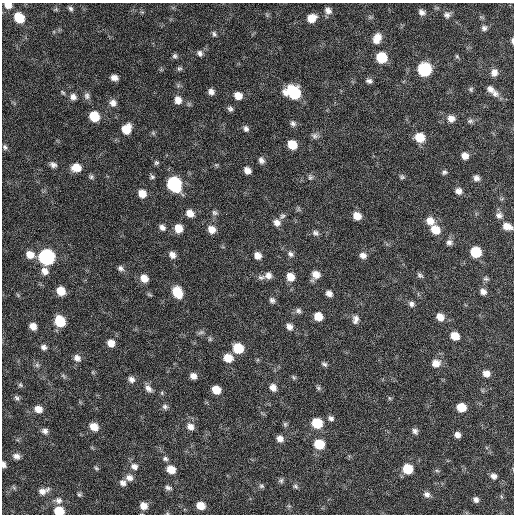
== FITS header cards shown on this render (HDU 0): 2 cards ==
NAXIS1  =                  512 / Axis length
NAXIS2  =                  512 / Axis length

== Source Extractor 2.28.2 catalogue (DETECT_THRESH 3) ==
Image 512 x 512 px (HDU 0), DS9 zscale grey, 1 PNG px = 1 image px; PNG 516 x 516 px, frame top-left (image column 1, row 512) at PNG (2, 3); no overlay
Background 62.2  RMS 8.5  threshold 25.6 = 3 sigma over >= 5 px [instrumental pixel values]
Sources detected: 165; all 165 listed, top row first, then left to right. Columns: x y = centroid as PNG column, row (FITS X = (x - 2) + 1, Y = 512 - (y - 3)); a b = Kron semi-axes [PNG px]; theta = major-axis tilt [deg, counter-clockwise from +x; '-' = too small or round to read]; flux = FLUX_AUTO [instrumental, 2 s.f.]
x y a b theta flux
8 5 7 5 -15 4300
70 8 7 5 -45 1300
328 10 9 8 - 2900
422 12 7 6 - 2300
447 15 8 8 - 2200
19 18 8 7 - 14000
311 18 9 7 24 7100
484 28 7 7 - 1800
214 34 7 5 -80 1300
378 36 10 9 - 4200
376 40 11 8 17 4500
512 41 7 3 -89 1100
200 53 8 6 -48 1900
175 56 6 6 - 1300
457 56 6 4 -47 820
381 57 8 7 - 20000
179 68 7 6 - 1100
424 69 8 8 - 61000
494 72 9 8 - 3400
114 78 8 6 -14 3100
369 81 7 6 - 1700
471 89 6 6 - 1000
490 89 9 7 -49 2700
63 92 8 4 -41 1000
211 92 7 6 - 2700
293 92 11 9 -25 40000
495 94 10 9 - 3300
87 96 10 7 -85 2100
238 96 7 7 - 5800
73 97 9 8 - 2800
178 100 9 8 - 4300
113 103 9 8 - 3200
230 109 7 6 - 1600
94 116 8 7 - 16000
451 118 9 8 - 4000
470 121 9 6 10 1500
293 123 8 6 -53 1700
126 129 9 8 - 10000
246 129 7 6 - 1800
153 133 5 5 - 900
315 136 9 7 -1 1900
419 137 9 8 - 12000
292 145 8 7 - 11000
5 147 7 6 - 1400
465 156 7 6 - 3900
261 160 8 7 - 2100
156 163 6 6 - 1100
53 165 8 6 -22 2000
216 165 6 4 18 660
76 168 9 8 - 7800
247 170 7 6 - 3700
444 172 7 5 37 1200
91 177 7 6 - 1200
152 177 6 6 - 1200
310 177 7 6 - 1300
402 177 7 6 - 1100
476 178 7 7 - 2200
174 184 10 8 -55 79000
458 191 7 7 - 3000
142 194 8 7 - 6200
190 213 8 7 - 5100
215 213 8 6 -25 1500
226 214 2 2 - 4600
499 215 9 7 -13 2500
282 216 8 6 43 1500
357 216 8 7 - 6000
430 221 10 9 - 5500
277 222 9 8 - 3400
507 226 10 7 -16 5200
162 227 8 6 -40 2300
178 228 8 7 - 7100
211 229 9 8 - 5200
435 230 10 8 -40 8800
315 233 9 7 -31 1700
449 242 8 8 - 2300
476 252 8 7 - 21000
30 254 9 8 - 5800
290 254 9 7 -39 1900
172 255 8 6 -55 3200
258 255 7 6 - 4400
363 255 8 7 - 2900
46 257 9 8 - 130000
120 268 8 7 - 1800
45 271 9 8 - 3800
268 275 8 8 - 3200
316 275 9 7 56 4900
420 275 8 6 -33 1400
261 277 11 7 8 2100
290 277 8 7 - 6300
144 278 9 7 -42 5500
486 279 8 5 -15 1200
61 291 8 7 - 8800
177 292 9 7 -60 17000
483 292 8 7 - 2700
329 293 7 6 - 2800
149 295 8 3 -19 770
272 300 8 6 -52 1700
411 304 7 7 - 1900
298 311 8 7 - 1700
318 316 7 7 - 7900
440 317 8 7 - 5400
355 319 10 7 83 2800
60 321 8 7 - 19000
33 326 6 6 - 4300
289 327 8 7 - 2900
201 332 10 5 14 1400
455 336 8 7 - 7500
210 339 6 5 - 900
111 343 8 7 - 5000
43 347 7 6 - 1900
238 348 8 7 - 16000
77 358 9 7 -40 2900
228 358 8 7 - 8500
436 363 10 8 9 5100
324 364 8 5 -30 1400
37 365 7 6 - 1300
486 373 8 7 - 3600
63 376 9 3 -46 890
193 376 6 5 - 3100
294 377 7 5 -36 910
131 379 8 6 -45 2500
20 385 6 5 - 940
273 387 8 7 - 3700
148 388 11 7 -49 2800
318 388 7 5 -48 1100
216 390 7 6 - 8200
162 393 6 4 -73 670
17 398 9 6 -40 1300
389 398 6 3 -71 750
165 406 8 7 - 1600
461 407 7 7 - 11000
38 409 8 7 - 4900
331 418 8 6 -22 1700
317 423 8 7 - 18000
285 424 7 5 -89 1100
94 427 8 7 - 6200
190 427 9 7 -45 3800
45 431 8 7 - 2100
415 431 8 6 -47 1900
457 435 6 6 - 2600
280 439 8 7 - 3500
319 444 8 7 - 15000
16 456 8 6 -22 2600
165 459 7 6 - 1400
3 465 6 4 -76 2100
134 466 9 8 - 2700
96 468 6 4 -36 830
171 469 8 7 - 7100
408 469 8 7 - 16000
437 471 6 4 -19 860
494 476 8 7 - 2600
129 477 9 8 - 3400
281 480 7 7 - 1200
123 483 8 7 - 2400
261 486 7 5 -15 1100
295 486 7 5 -34 1200
168 488 9 5 -13 1600
43 491 13 7 19 3700
79 494 6 5 - 960
427 494 8 7 - 2500
476 499 7 6 - 2000
58 500 11 9 -10 2900
143 506 8 7 - 4700
200 506 7 6 - 6900
59 511 7 6 - 14000
At the frame edge (FLAGS 8, measured only in part): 4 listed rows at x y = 8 5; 512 41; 3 465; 59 511